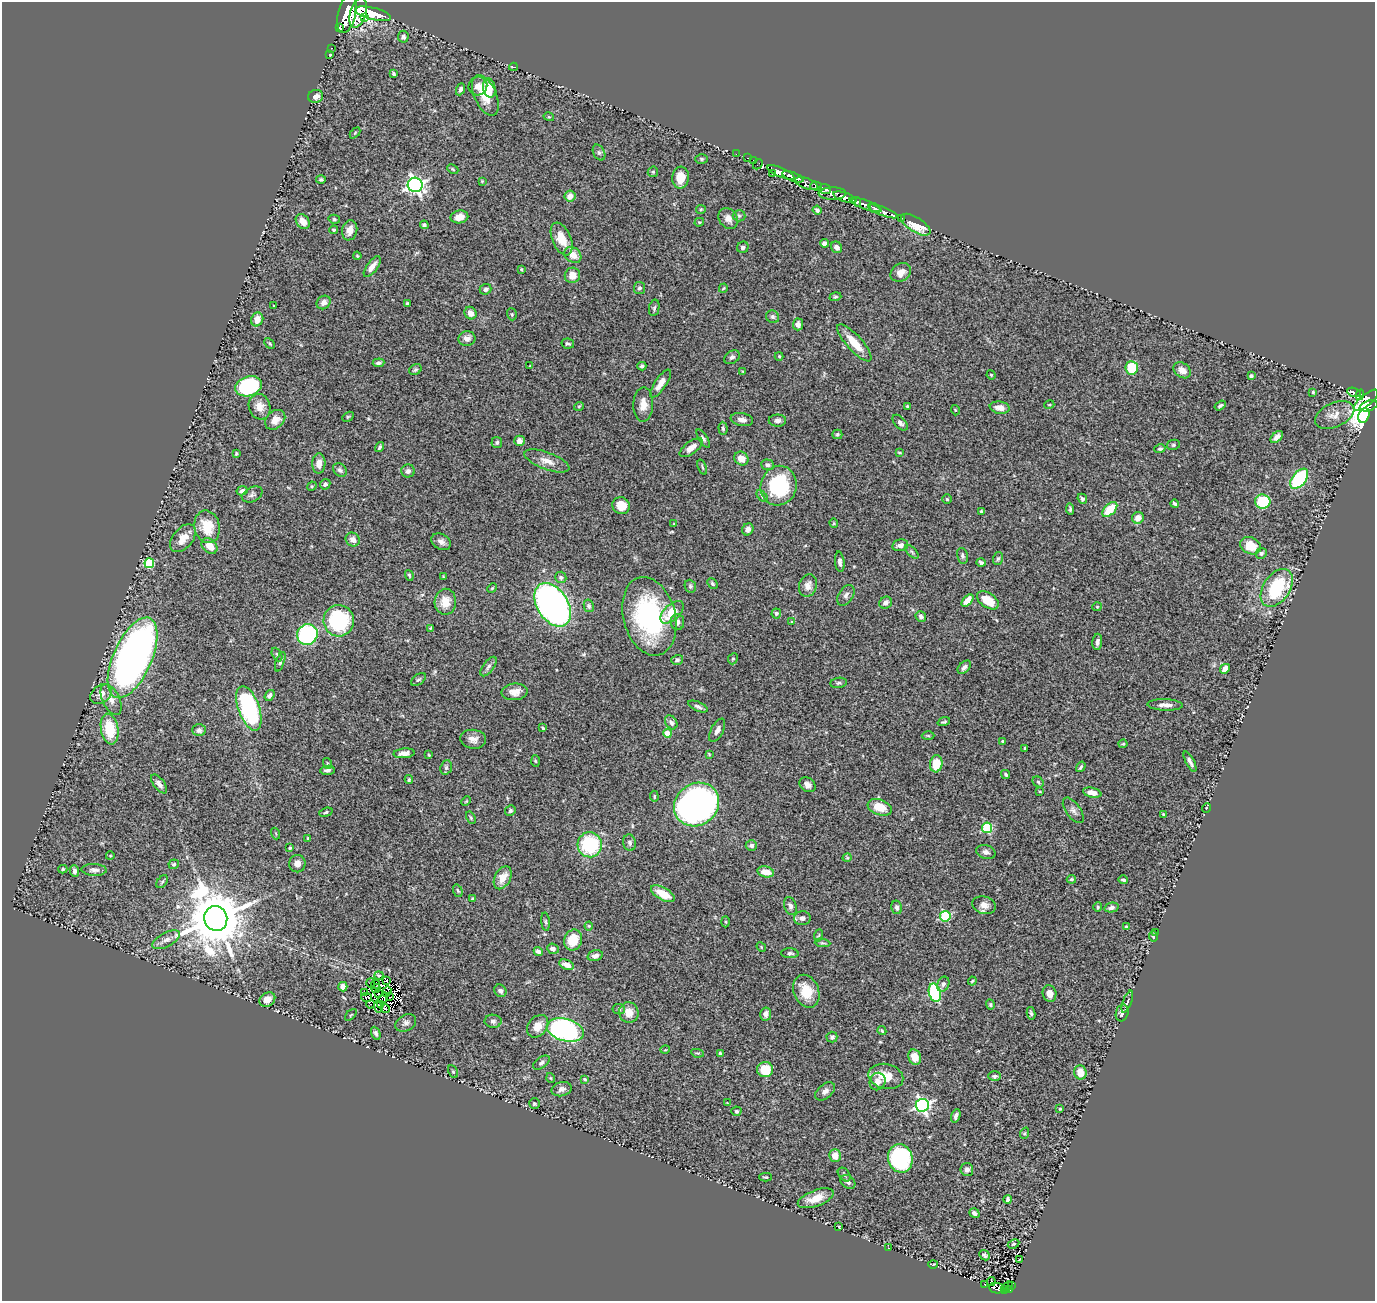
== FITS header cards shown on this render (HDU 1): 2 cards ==
NAXIS1  =                 1373
NAXIS2  =                 1299

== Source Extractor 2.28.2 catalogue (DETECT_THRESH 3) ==
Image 1373 x 1299 px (HDU 1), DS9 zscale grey, 1 PNG px = 1 image px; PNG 1377 x 1303 px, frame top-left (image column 1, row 1299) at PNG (2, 2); each listed source drawn as its Kron ellipse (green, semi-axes under 4 px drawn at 4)
Background 1.01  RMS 0.041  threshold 0.122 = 3 sigma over >= 5 px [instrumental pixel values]
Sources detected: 386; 8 with non-positive FLUX_AUTO (blend fragments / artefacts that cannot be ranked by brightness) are neither listed nor drawn; the other 378 listed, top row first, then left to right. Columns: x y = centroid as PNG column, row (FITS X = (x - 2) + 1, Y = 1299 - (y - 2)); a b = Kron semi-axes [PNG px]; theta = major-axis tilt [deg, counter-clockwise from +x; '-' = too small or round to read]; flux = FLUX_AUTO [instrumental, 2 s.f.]
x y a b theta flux
358 13 15 8 72 7200
347 14 20 8 77 6300
373 14 18 6 -14 6300
365 18 4 3 - 450
340 27 2 2 - 680
403 37 6 5 - 8.3
332 48 2 2 - 4.8
330 55 3 3 - 3.1
513 67 4 2 - 6.1
394 74 4 3 - 3.5
478 86 9 9 - 21
489 88 9 6 -78 40
460 89 6 4 66 6.9
485 95 22 11 -66 58
316 96 7 6 - 13
549 117 5 3 - 2.7
355 133 6 4 46 3.2
599 152 8 5 -62 6.5
736 154 2 2 - 10
748 158 3 2 - 28
701 159 6 5 - 4.4
753 160 2 2 - 12
758 164 5 2 - 34
453 169 6 4 -24 3.4
653 172 5 5 - 4
781 172 14 4 -23 2200
772 173 2 2 - 11
793 177 11 4 -20 1800
681 178 11 8 85 38
321 179 5 4 - 4.1
482 181 3 3 - 2.1
806 183 12 5 -20 590
415 185 7 7 - 940
816 186 6 4 -15 580
825 189 6 4 -23 510
832 193 14 6 1 1500
570 196 5 5 - 20
845 197 12 4 -19 3800
857 202 5 3 - 930
865 205 17 4 -21 1800
875 208 5 4 - 240
701 209 5 4 - 3.2
817 210 4 4 - 6.6
883 211 15 4 -21 520
739 216 6 5 - 5.5
459 217 9 6 11 28
728 218 11 9 -56 18
901 218 3 2 - 34
334 219 6 4 -15 3.8
303 222 8 6 -53 23
699 222 5 4 - 3.2
424 225 4 4 - 5.3
916 225 17 7 -32 71
333 230 4 3 - 3.6
350 230 10 7 78 23
562 239 17 9 -67 47
824 243 4 4 - 10
743 247 6 5 - 8.8
836 247 6 5 - 13
573 255 9 7 -39 26
357 256 4 3 - 2.7
372 267 12 5 54 19
521 269 3 2 - 3
901 272 11 8 35 22
572 275 8 7 - 29
639 288 6 5 - 6.5
723 288 5 3 - 2.9
486 289 6 5 - 8.4
835 297 6 4 17 3.8
324 302 7 6 - 14
407 303 3 3 - 3.7
274 306 3 2 - 2.1
654 308 8 5 79 5.4
470 313 6 5 - 16
512 314 6 4 -70 4.2
773 317 7 6 - 5.9
257 319 7 6 - 26
798 324 6 5 - 11
467 338 8 7 - 15
270 343 6 4 -45 3.6
854 343 24 7 -48 53
568 344 6 5 - 6
779 356 4 4 - 2.9
732 357 8 6 35 7.7
379 363 6 4 7 6.5
530 366 3 3 - 2
642 366 4 4 - 5.7
1132 368 6 6 - 96
415 370 6 5 - 4.7
1182 370 10 7 -37 17
742 371 4 2 - 2.2
991 375 5 4 - 2.8
1251 376 4 3 - 5.3
660 384 16 5 56 27
248 386 13 9 19 290
1313 392 4 4 - 3.1
1354 392 7 3 -20 260
1360 395 5 4 - 230
1366 400 15 5 39 1200
643 405 17 10 89 29
1049 405 5 3 - 2.2
579 406 5 3 - 2.3
907 406 4 3 - 2.6
1220 406 6 4 33 5.3
1368 406 9 5 18 530
260 407 13 10 -72 29
1000 408 10 6 -9 22
955 410 5 3 - 2.5
1335 415 21 12 25 31
1364 416 7 5 66 3300
348 417 6 4 30 3.4
275 420 11 8 42 29
742 420 11 6 -10 14
777 421 9 6 0 11
900 423 9 5 -47 9.7
723 428 6 4 -87 5.4
837 434 5 4 - 4.4
1277 437 7 4 42 12
703 438 10 4 -58 6.7
519 441 5 5 - 17
497 442 6 5 - 5.1
1173 445 6 5 - 4.8
380 447 5 3 - 5.4
691 448 13 6 37 19
1160 449 6 4 16 5.2
900 452 4 2 - 2.7
236 454 3 3 - 4.4
741 458 7 6 - 24
547 461 24 8 -20 29
319 463 10 6 89 22
768 465 6 5 - 7.9
702 467 8 3 -69 3.8
340 470 7 6 - 7.9
408 471 6 6 - 9
1299 479 11 7 51 230
325 484 5 5 - 7.3
312 486 5 4 - 3
779 486 20 18 75 210
242 491 5 4 - 7.4
252 494 11 7 28 8.3
762 496 7 4 -46 4.6
947 499 4 4 - 3.4
1082 499 5 4 - 6.1
1263 501 8 7 - 110
1175 504 4 3 - 5.2
621 506 9 8 - 44
1070 509 6 3 -84 5
1110 509 9 5 44 70
981 511 3 3 - 5.5
1138 518 6 5 - 23
834 523 4 3 - 2.7
674 524 4 3 - 3.1
207 527 16 12 -76 71
748 529 6 5 - 13
183 538 16 10 50 36
353 539 7 6 - 14
441 542 10 7 -31 13
900 545 8 6 12 11
209 546 9 6 -43 33
1251 546 10 8 -24 57
912 552 8 4 -45 4.8
1261 553 5 5 - 6.1
962 556 8 5 -77 6.5
998 558 6 5 - 5.3
840 562 10 4 -83 9.9
981 562 5 4 - 5.5
149 563 5 4 - 140
409 575 5 3 - 3.8
443 577 3 3 - 2.7
561 577 6 5 - 5.8
712 584 6 4 -47 4.4
690 586 7 5 -67 5.3
808 586 11 9 72 20
492 588 5 4 - 3.4
1277 588 21 13 56 190
846 595 11 7 58 10
988 600 12 7 -33 49
968 601 7 4 47 30
445 602 13 10 87 38
886 603 6 5 - 10
553 605 24 15 -57 1200
589 606 6 5 - 5.6
1097 607 5 4 - 2.9
672 612 14 7 43 62
776 613 5 5 - 6
649 616 40 26 -75 370
921 616 5 5 - 9.5
339 621 16 15 - 250
677 622 8 7 - 12
792 622 4 3 - 2.6
430 628 3 3 - 2.4
307 634 11 10 - 390
1097 642 8 5 85 8.5
277 654 7 4 -63 5.1
133 658 43 19 66 1600
733 659 6 4 67 3.6
677 660 6 5 - 5.7
280 662 10 4 71 6.2
488 667 11 5 53 9.2
964 667 8 5 46 9.1
1225 669 5 4 - 26
418 679 8 5 35 5.3
839 683 8 5 8 5.7
515 692 13 8 6 23
101 694 12 8 40 20
270 695 6 4 53 6.6
111 700 16 8 -63 21
1165 705 18 5 -2 17
698 707 10 4 -23 7.9
249 708 23 10 -70 330
671 722 7 5 -55 10
944 722 6 3 18 3.5
543 728 3 3 - 3.8
110 729 15 8 -79 100
199 730 6 6 - 8.5
717 730 13 6 62 13
667 733 4 4 - 46
928 736 6 4 -2 3.6
473 739 13 9 -7 18
1002 741 4 3 - 2.6
1123 744 4 4 - 2.7
1025 748 3 3 - 2.9
404 753 10 5 5 16
709 754 3 2 - 2.1
429 755 4 3 - 2.4
535 761 6 4 -87 3.2
1190 762 11 3 -63 9.7
327 763 5 3 - 2.8
936 764 8 6 83 66
446 767 7 5 71 5.8
1081 767 5 3 - 3.7
327 770 7 4 6 9.1
1006 774 5 3 - 4.5
409 780 4 3 - 4
1038 782 6 5 - 4.8
159 784 11 5 -53 12
807 785 8 6 -38 13
1040 791 4 2 - 2.3
1092 793 9 5 -12 19
654 796 5 3 - 3.3
466 801 5 4 - 2.7
697 804 23 21 37 1500
880 807 12 7 -20 48
1206 808 5 3 - 1.9
510 810 5 5 - 6.4
1073 810 15 7 -54 13
326 812 7 4 17 4.1
1164 814 3 3 - 5
471 818 6 4 -60 3.8
987 828 5 5 - 190
276 833 6 3 -71 2.7
308 838 3 3 - 2.7
630 843 8 6 -80 8
590 845 12 12 - 190
751 845 6 5 - 9.6
290 848 3 3 - 3.3
986 852 10 7 -15 10
110 856 4 3 - 2.3
847 858 4 3 - 2.2
174 864 5 5 - 4.3
297 864 9 8 - 18
63 869 4 3 - 4
94 870 12 6 -2 11
75 871 6 4 -84 9.9
766 872 9 5 -12 34
503 878 12 8 61 34
1071 879 4 3 - 4
1123 880 5 3 - 4.9
162 882 7 4 53 4.8
458 891 6 4 -70 4.4
663 894 13 6 -29 50
472 898 4 4 - 3.6
984 905 12 8 -16 20
790 906 9 6 -72 8.3
897 907 7 5 -77 7.6
1098 907 4 4 - 3.4
1111 908 7 4 12 9.8
945 916 5 5 - 210
216 918 12 11 - 20000
802 918 8 7 - 12
546 922 9 3 -84 4.3
726 922 5 3 - 3.1
589 926 4 4 - 2.5
1126 927 4 3 - 2.9
1155 932 4 2 - 1.9
819 935 6 3 71 3.1
1153 937 5 4 - 3.9
166 940 15 7 28 17
573 940 10 9 - 56
823 943 8 4 -6 4
761 947 5 4 - 2.8
553 949 6 5 - 10
538 951 5 3 - 10
790 953 8 5 -2 6.6
595 956 8 5 16 12
567 965 7 4 -22 20
379 975 4 3 - 4.7
386 981 3 2 - 1.9
972 981 4 3 - 2.7
371 983 5 2 - 1.6
943 984 8 6 69 9.1
375 985 4 3 - 1.2
343 987 5 4 - 16
376 988 4 2 - 3.2
387 991 5 3 - 8.2
500 991 7 5 -52 8.3
806 991 17 12 -66 59
365 993 3 2 - 3.5
935 993 9 6 -75 300
378 994 2 2 - 2.7
1049 994 8 7 - 19
367 997 5 2 - 4.5
390 997 2 2 - 3
383 998 6 2 54 1.5
267 1000 8 6 35 19
1127 1002 12 3 70 6.6
370 1004 4 2 - 4.4
381 1005 3 2 - 2.4
990 1005 5 4 - 4
378 1006 6 3 -81 1
385 1008 5 3 - 0.71
619 1009 6 5 - 4.8
629 1013 10 9 - 26
1031 1013 6 4 -80 4.8
1122 1013 8 6 76 15
766 1014 6 5 - 12
351 1015 7 2 45 2.2
493 1021 8 6 -8 8.5
406 1023 11 8 29 11
538 1026 12 9 51 30
565 1030 19 11 -16 540
882 1031 4 3 - 3.3
376 1033 7 4 -68 6.8
832 1037 5 5 - 6.1
665 1050 5 3 - 2.3
697 1053 6 4 -9 3.5
720 1053 4 3 - 4
915 1057 8 6 -69 31
541 1063 9 5 34 7.7
765 1069 8 7 - 70
453 1072 7 4 -62 4.2
1080 1072 7 6 - 33
886 1076 18 12 -14 48
995 1076 6 5 - 5.9
551 1078 5 3 - 2.2
584 1079 4 3 - 4.3
877 1081 9 8 - 18
561 1089 10 7 13 11
825 1091 11 7 41 13
727 1103 2 2 - 1.6
534 1104 5 5 - 4.5
922 1105 6 6 - 730
1060 1109 3 3 - 3.2
736 1111 5 4 - 5.7
956 1116 7 3 69 8.6
1025 1133 6 4 72 3.3
835 1156 6 6 - 27
900 1158 14 12 -75 270
967 1170 6 6 - 9.9
844 1175 8 5 -49 5.5
766 1177 6 4 -2 3.8
848 1182 8 6 -39 9.4
816 1198 19 8 20 38
1008 1199 4 3 - 6.4
974 1213 5 4 - 8.7
839 1227 3 2 - 2.1
1014 1244 6 4 27 3.8
888 1248 2 2 - 12
984 1255 5 4 - 5.4
1019 1260 3 2 - 2
933 1264 5 2 - 3.3
991 1282 4 2 - 2.9
984 1284 2 2 - 2.3
1007 1286 6 2 36 3.3
1011 1286 3 2 - 13
997 1288 8 5 -9 58
1004 1289 3 2 - 7.7
1009 1290 4 3 - 38
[8 non-positive-flux detections neither listed nor drawn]